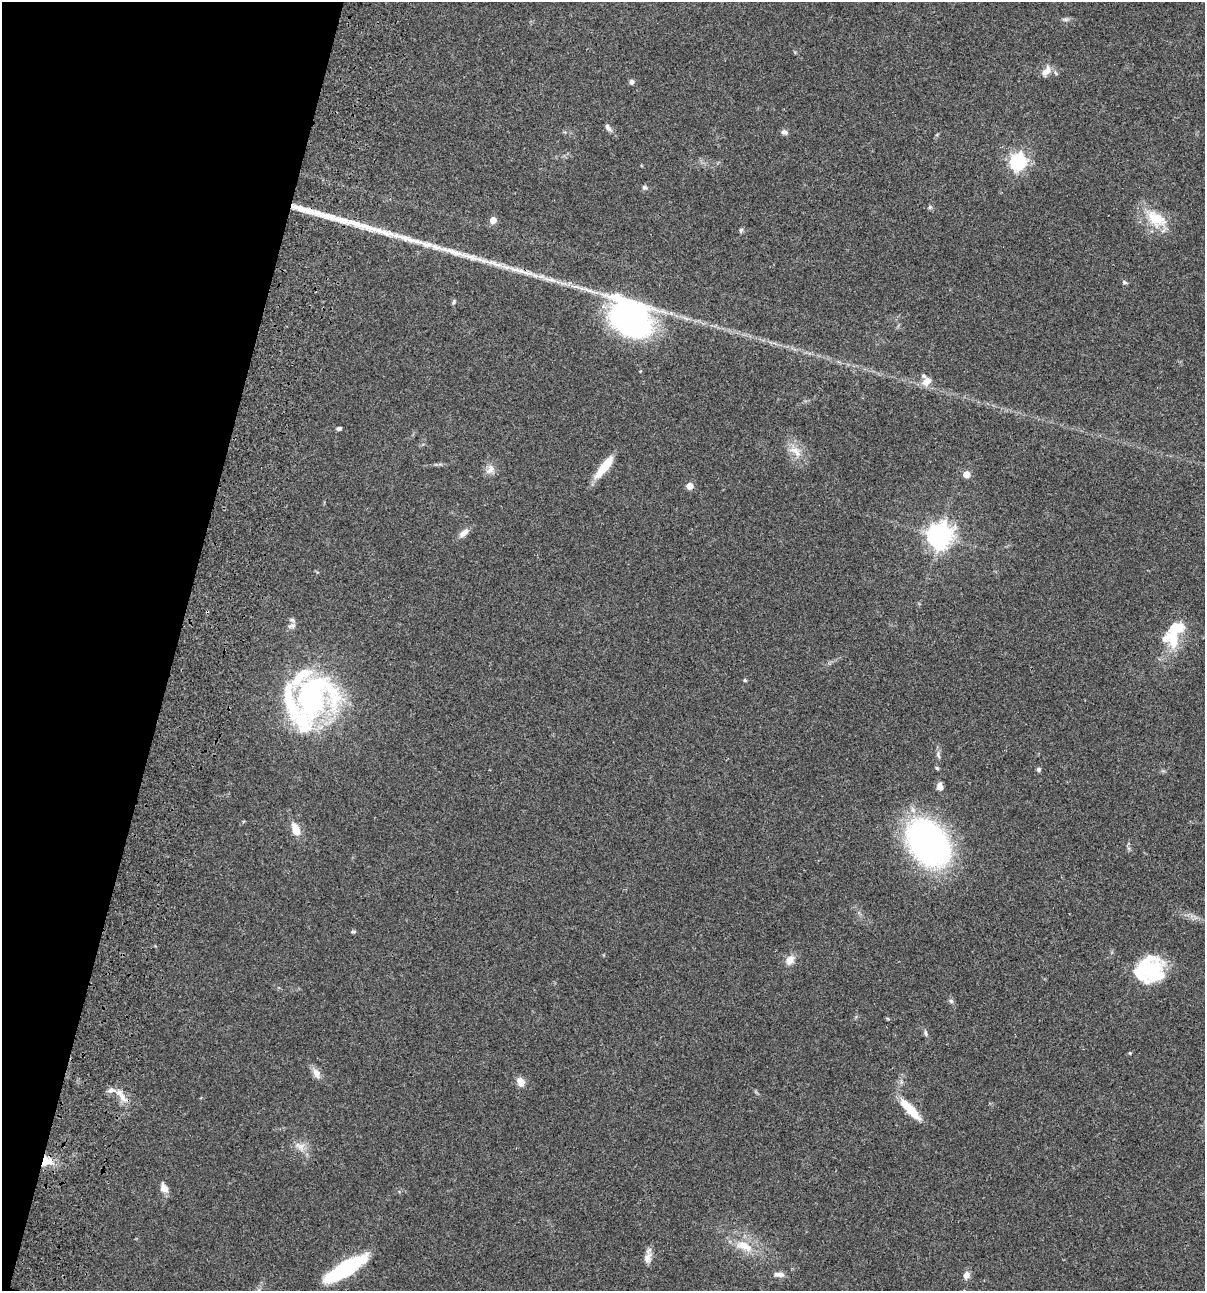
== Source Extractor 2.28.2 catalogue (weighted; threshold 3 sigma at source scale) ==
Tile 9 of 4 x 4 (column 1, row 3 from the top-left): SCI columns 235-1437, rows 1408-2696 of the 5404 x 5390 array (HDU 1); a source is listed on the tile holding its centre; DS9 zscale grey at full resolution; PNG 1207 x 1293 px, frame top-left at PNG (2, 2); no overlay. Shown black and unused: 15% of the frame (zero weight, under 3 of 4 exposures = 9% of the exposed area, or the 3 px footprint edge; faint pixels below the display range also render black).
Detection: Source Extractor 2.28.2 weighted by HDU 2 'WHT'; one run over the whole footprint, this tile lists its part. Background 0.046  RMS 0.0055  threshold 0.0249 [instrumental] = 3 sigma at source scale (4.5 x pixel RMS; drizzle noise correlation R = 1.50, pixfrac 1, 0.05/0.05 arcsec/px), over >= 5 px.
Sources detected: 61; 1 inside a brighter object's white glare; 2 long thin detections or spike segments (spike, bleed or trail) — not listed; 7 inside a brighter listed object's ellipse — not listed separately; the other 51 listed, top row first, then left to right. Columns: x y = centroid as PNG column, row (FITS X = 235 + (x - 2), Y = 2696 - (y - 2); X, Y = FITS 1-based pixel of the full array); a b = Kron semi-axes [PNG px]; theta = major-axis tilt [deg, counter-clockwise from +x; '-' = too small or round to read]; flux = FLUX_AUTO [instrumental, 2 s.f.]
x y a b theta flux
1065 19 9 4 8 1.2
1046 71 16 9 55 3.6
1056 73 8 3 -45 0.8
631 82 6 5 - 1.6
608 127 11 6 -57 1.8
784 132 8 6 -19 1.8
1018 162 7 7 - 150
645 188 7 6 - 1.2
929 207 6 4 62 0.79
1156 219 32 19 -34 15
493 220 5 5 - 5.9
741 230 6 5 - 0.92
1124 282 7 5 -19 0.89
454 302 8 4 81 0.78
630 318 50 37 -41 110
926 381 13 9 42 5.1
339 428 5 4 - 1.2
795 451 21 9 -43 6.2
604 467 31 8 52 11
490 469 14 10 58 3.6
966 474 5 5 - 7.6
690 486 6 6 - 4.7
464 533 15 7 39 3.2
939 536 8 8 - 490
292 626 12 6 21 2.1
1173 640 27 12 -80 13
745 680 4 4 - 0.64
311 697 44 38 34 130
938 755 12 4 -76 1.5
937 768 5 4 - 0.7
1039 769 6 5 - 1
940 787 8 6 -80 3.5
296 829 18 9 -71 6.8
928 843 45 29 -52 190
353 932 5 4 - 0.84
790 960 10 9 - 4.5
1150 969 34 23 38 34
951 1001 6 5 - 0.96
926 1033 9 5 -73 1.2
316 1073 16 8 -66 3.4
521 1082 11 9 -58 3.8
121 1096 24 6 -56 4.5
910 1109 36 10 -47 11
300 1146 17 10 -31 4.7
46 1161 13 10 4 8.8
164 1188 13 8 -64 3.5
744 1246 27 12 -23 11
647 1258 16 9 69 3.5
345 1269 42 12 31 48
780 1274 9 8 - 2.2
966 1275 9 8 - 2.7
Overlapping masked pixels (flux is a lower limit): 1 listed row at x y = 46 1161